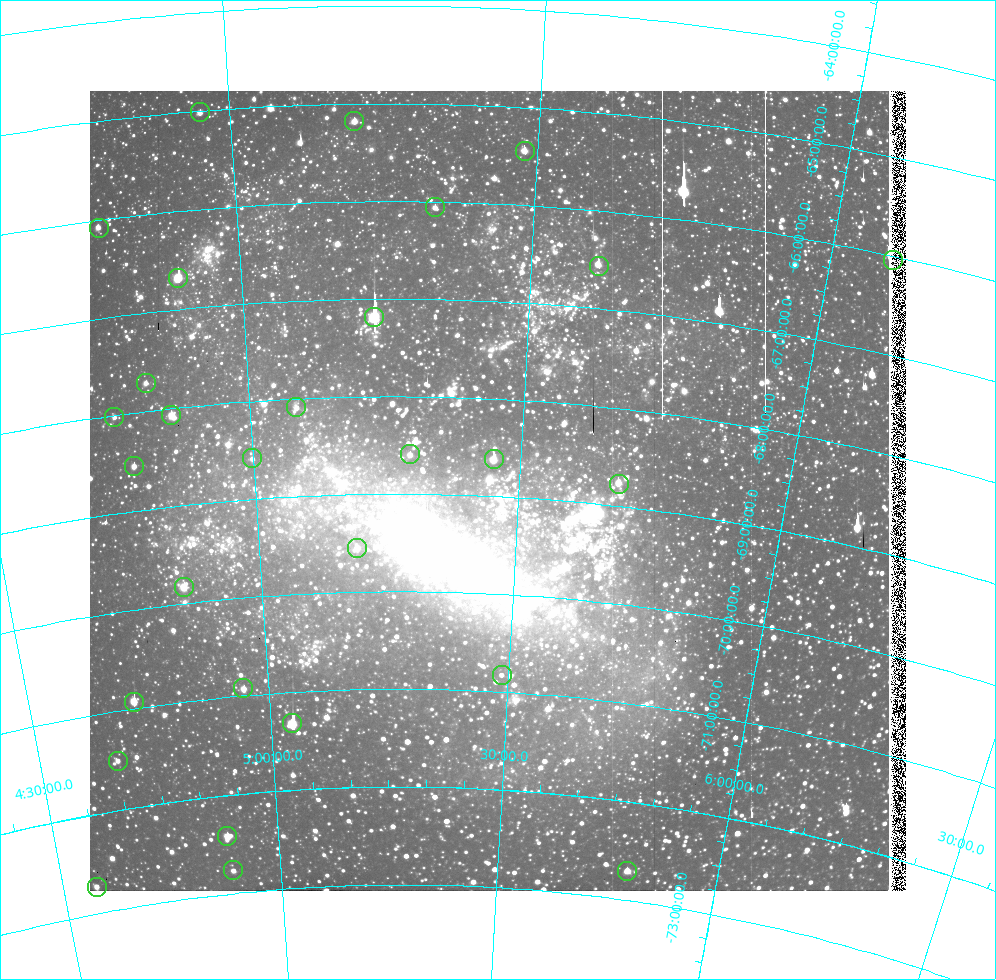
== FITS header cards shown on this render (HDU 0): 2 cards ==
NAXIS1  =                  816 / COLUMNS
NAXIS2  =                  800 / ROWS

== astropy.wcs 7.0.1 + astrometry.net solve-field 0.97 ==
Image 816 x 800 px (HDU 0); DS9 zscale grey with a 90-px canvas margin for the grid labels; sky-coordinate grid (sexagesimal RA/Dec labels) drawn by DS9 from the SOLVED WCS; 29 Tycho-2 reference stars matched to detected sources circled (green)
Header WCS: none
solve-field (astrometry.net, Tycho-2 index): SOLVED blind (the file carries no WCS)
Solved WCS: RA---TAN-SIP/DEC--TAN-SIP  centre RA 05:27:36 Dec -68:56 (81.90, -68.94 deg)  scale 36.8 arcsec/px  FOV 500.3' x 492.9'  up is -3 deg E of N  parity flipped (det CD > 0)
(file carries no celestial WCS; the grid is the blind solution)
Tycho-2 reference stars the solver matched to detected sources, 29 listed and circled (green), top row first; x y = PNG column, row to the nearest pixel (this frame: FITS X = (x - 90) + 1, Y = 800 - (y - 91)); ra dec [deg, ICRS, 3 dp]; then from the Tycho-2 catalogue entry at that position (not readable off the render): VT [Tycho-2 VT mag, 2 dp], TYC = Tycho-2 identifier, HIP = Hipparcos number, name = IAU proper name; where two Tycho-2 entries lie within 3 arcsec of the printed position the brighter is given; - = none
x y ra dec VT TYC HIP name
200 112 74.277 -65.016 7.23 8885-196-1 23028 -
354 121 78.013 -65.176 7.09 8886-240-1 24221 -
525 151 82.187 -65.449 7.03 8887-1611-1 25647 -
435 207 80.002 -66.058 7.55 8890-746-1 - -
99 228 71.497 -66.079 7.43 8888-1166-1 22150 -
893 260 91.539 -66.040 5.69 8905-1950-1 28909 -
599 266 84.229 -66.560 6.26 8891-846-1 26368 -
178 278 73.377 -66.675 6.62 8889-477-1 22737 -
374 317 78.439 -67.185 4.95 8890-1116-1 24372 -
146 383 72.241 -67.714 7.65 9161-134-1 22372 -
296 407 76.278 -68.086 7.85 9161-1021-1 23663 -
171 415 72.837 -68.070 6.89 9161-635-1 22563 -
114 417 71.282 -68.021 8.10 9154-1704-1 22088 -
410 454 79.398 -68.593 7.69 9162-504-1 24671 -
252 458 74.967 -68.582 8.05 9161-1057-1 23225 -
494 459 81.749 -68.623 6.66 9162-986-1 25482 -
134 466 71.656 -68.546 7.27 9154-1516-1 22213 -
619 484 85.312 -68.770 7.42 9163-867-1 - -
357 548 77.867 -69.546 7.77 9165-763-1 24173 -
184 587 72.684 -69.831 7.41 9165-893-1 - -
502 675 82.287 -70.825 8.05 9166-165-1 25690 -
243 688 74.212 -70.925 7.27 9165-986-1 22998 -
134 702 70.767 -70.931 5.49 9157-1971-1 21949 -
292 723 75.679 -71.314 5.41 9169-1591-1 23467 -
118 761 69.992 -71.506 7.84 9157-1465-1 21731 -
227 836 73.274 -72.408 6.34 9169-1385-1 22717 -
233 870 73.367 -72.765 7.34 9169-503-1 22736 -
627 871 86.951 -72.702 6.65 9171-1180-1 27369 -
97 887 68.646 -72.734 7.02 9160-1618-1 21315 -